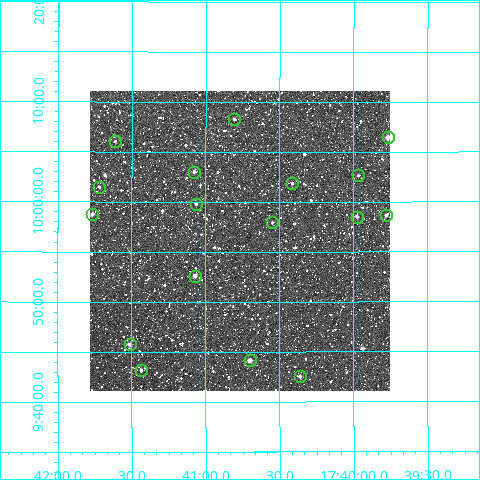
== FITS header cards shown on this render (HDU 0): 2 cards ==
NAXIS1  =                  300
NAXIS2  =                  300

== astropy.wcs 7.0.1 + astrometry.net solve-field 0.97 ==
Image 300 x 300 px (HDU 0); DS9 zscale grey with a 90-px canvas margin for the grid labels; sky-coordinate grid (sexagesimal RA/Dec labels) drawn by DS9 from the SOLVED WCS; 17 Tycho-2 reference stars matched to detected sources circled (green)
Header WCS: RA---TAN/DEC--TAN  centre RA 17:40:46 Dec +09:56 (265.19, +9.94 deg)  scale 6 arcsec/px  FOV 30.0' x 30.0'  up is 0 deg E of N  parity normal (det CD < 0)
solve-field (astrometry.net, Tycho-2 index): VERIFIED the header's WCS against the Tycho-2 star catalogue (verified at 2 index scales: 13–17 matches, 0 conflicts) and refined it, rather than solving blind
Solved WCS: RA---TAN-SIP/DEC--TAN-SIP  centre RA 17:40:46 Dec +09:56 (265.19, +9.94 deg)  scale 6 arcsec/px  FOV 30.0' x 30.0'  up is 0 deg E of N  parity normal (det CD < 0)
The solver's refit moves the header's centre by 1.4 arcsec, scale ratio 0.9996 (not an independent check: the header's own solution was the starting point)
Tycho-2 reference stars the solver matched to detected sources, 17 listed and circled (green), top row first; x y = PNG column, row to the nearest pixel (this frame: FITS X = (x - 90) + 1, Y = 300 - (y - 91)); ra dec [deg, ICRS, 3 dp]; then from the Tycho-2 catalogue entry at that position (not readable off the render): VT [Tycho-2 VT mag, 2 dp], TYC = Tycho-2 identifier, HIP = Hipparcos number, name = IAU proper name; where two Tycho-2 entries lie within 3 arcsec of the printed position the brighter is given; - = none
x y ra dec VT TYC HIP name
234 119 265.202 +10.138 11.61 997-1859-1 - -
388 137 264.942 +10.107 10.09 997-1751-1 - -
115 141 265.404 +10.101 12.06 997-1695-1 - -
194 172 265.270 +10.050 11.31 997-1267-1 - -
358 175 264.992 +10.044 11.94 997-1227-1 - -
292 183 265.103 +10.031 12.39 997-845-1 - -
99 187 265.430 +10.025 12.03 997-1389-1 - -
196 204 265.265 +9.997 11.27 997-765-1 - -
92 214 265.441 +9.980 11.26 997-1117-1 - -
386 215 264.945 +9.978 11.46 997-1115-1 - -
357 217 264.994 +9.975 10.71 997-1095-1 - -
272 222 265.137 +9.965 11.68 997-1995-1 - -
195 276 265.268 +9.877 10.99 997-519-1 - -
130 344 265.378 +9.762 10.75 997-1915-1 - -
250 360 265.175 +9.736 10.26 997-781-1 - -
141 370 265.359 +9.719 11.18 997-823-1 - -
300 376 265.090 +9.709 11.33 997-1625-1 - -